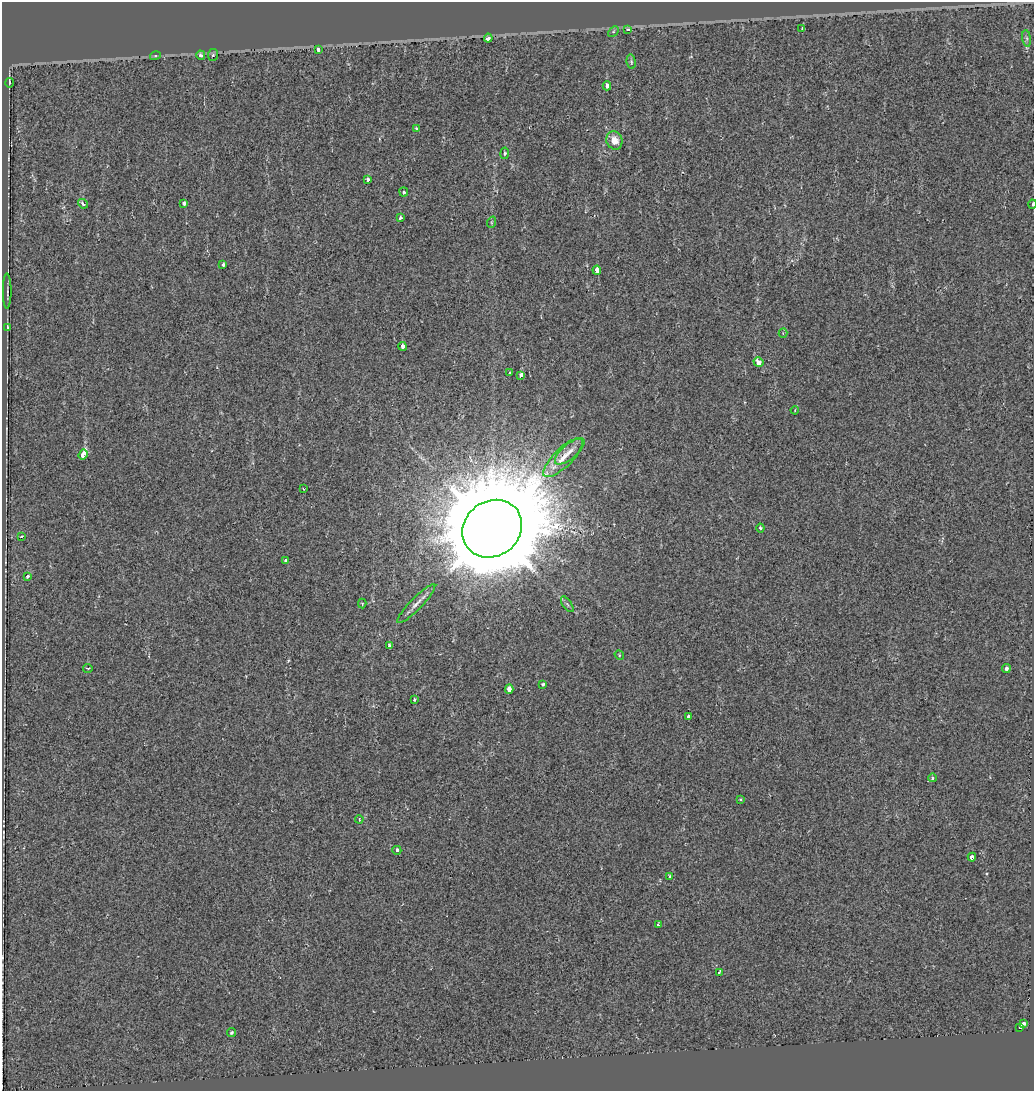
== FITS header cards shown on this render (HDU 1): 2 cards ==
NAXIS1  =                 1032
NAXIS2  =                 1089

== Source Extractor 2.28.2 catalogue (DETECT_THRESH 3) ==
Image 1032 x 1089 px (HDU 1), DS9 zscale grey, 1 PNG px = 1 image px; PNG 1036 x 1093 px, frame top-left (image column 1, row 1089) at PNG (2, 2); each listed source drawn as its Kron ellipse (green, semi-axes under 4 px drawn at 4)
Background 0.00153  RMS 0.0076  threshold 0.0227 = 3 sigma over >= 5 px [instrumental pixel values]
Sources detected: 63; all 63 listed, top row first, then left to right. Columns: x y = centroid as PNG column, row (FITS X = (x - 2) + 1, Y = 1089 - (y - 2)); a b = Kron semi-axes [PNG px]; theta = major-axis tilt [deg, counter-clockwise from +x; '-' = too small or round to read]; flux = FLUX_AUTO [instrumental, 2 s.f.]
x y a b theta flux
628 29 4 3 - 3.5
802 29 3 2 - 0.63
613 31 6 4 45 0.72
488 38 4 3 - 28
1027 38 8 4 -81 1.1
318 50 4 3 - 5.4
201 55 4 4 - 1.6
213 55 6 5 - 0.82
155 56 5 3 - 0.59
631 62 7 4 -82 0.86
9 83 5 3 - 8.3
607 86 4 4 - 2.4
416 129 4 3 - 1.2
614 140 9 8 - 7
505 153 5 4 - 0.85
368 180 4 3 - 5.2
404 192 4 4 - 1
184 203 4 3 - 2
83 204 5 3 - 1.6
1033 204 4 2 - 0.85
400 218 3 3 - 2
492 222 6 3 71 0.56
223 265 3 3 - 4.6
597 270 4 3 - 13
7 291 18 2 90 1
7 328 4 2 - 0.92
783 333 4 4 - 0.52
402 346 4 4 - 5.1
758 362 5 4 - 7
510 372 4 3 - 0.89
521 375 4 3 - 2.5
795 410 4 4 - 0.64
570 451 18 7 40 4.2
83 455 5 4 - 24
563 458 26 9 44 9
304 489 3 2 - 0.34
760 528 4 4 - 0.81
492 529 31 27 37 12000
21 537 4 3 - 0.97
286 560 3 3 - 3.1
28 576 3 3 - 1.6
362 603 5 4 - 0.53
416 604 26 6 46 4.1
567 604 9 4 -55 1.1
389 646 4 3 - 2.3
619 655 5 4 - 0.71
88 668 5 2 - 0.47
1006 668 4 4 - 1.6
543 684 3 3 - 0.66
509 689 4 4 - 4.2
414 699 3 3 - 0.68
688 716 3 3 - 3.7
932 778 4 4 - 0.92
741 800 4 3 - 0.74
359 819 4 3 - 0.52
397 850 4 4 - 1.9
972 857 4 4 - 9.1
670 876 4 3 - 0.75
658 925 4 3 - 1
719 972 4 3 - 0.97
1023 1024 3 3 - 2.3
1020 1028 3 3 - 29
231 1033 4 3 - 1
At the frame edge (FLAGS 8, measured only in part): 1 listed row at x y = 1033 204